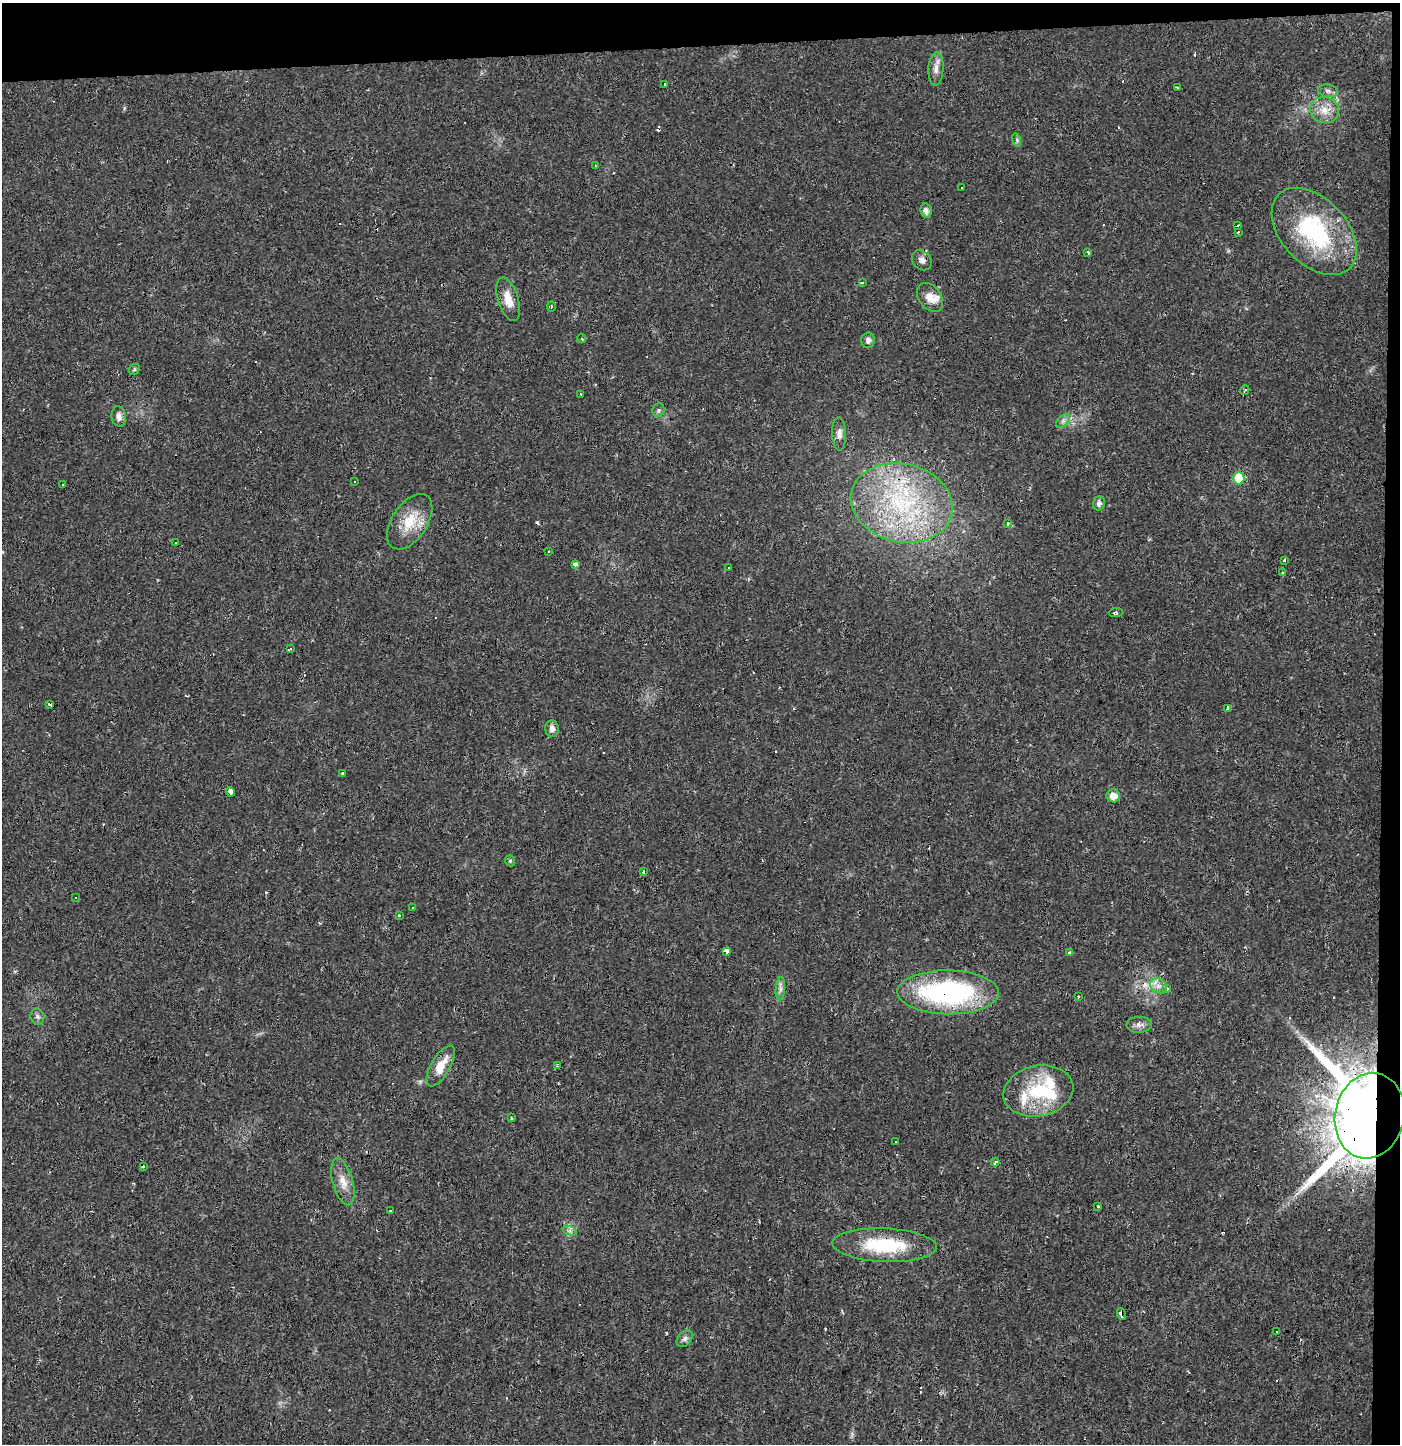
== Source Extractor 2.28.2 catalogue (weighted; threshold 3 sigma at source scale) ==
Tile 3 of 3 x 3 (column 3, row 1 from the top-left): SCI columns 2797-4194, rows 2950-4391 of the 4199 x 4455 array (HDU 1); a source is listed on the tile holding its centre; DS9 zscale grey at full resolution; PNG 1402 x 1446 px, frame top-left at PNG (2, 3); each listed source drawn as its Kron ellipse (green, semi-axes under 4 px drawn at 4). Shown black and unused: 4% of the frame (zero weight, under 2 of 3 exposures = <1% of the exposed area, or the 3 px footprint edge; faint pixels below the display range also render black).
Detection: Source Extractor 2.28.2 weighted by HDU 2 'WHT'; one run over the whole footprint, this tile lists its part. Background 0.016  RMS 0.003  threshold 0.0134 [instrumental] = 3 sigma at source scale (4.5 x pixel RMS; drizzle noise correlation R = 1.50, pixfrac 1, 0.0396/0.0396 arcsec/px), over >= 5 px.
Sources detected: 105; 1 inside a brighter object's white glare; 22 cosmic-ray / hot-pixel residue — neither listed nor drawn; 4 inside a brighter listed object's ellipse — not listed separately; the other 78 listed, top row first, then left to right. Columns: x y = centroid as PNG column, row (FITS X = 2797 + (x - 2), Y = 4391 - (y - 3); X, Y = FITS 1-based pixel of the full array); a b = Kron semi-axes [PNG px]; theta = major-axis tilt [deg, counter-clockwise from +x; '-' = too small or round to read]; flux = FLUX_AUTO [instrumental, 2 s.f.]
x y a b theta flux
936 69 16 7 88 2
665 85 3 2 - 0.46
1177 87 3 3 - 5.4
1328 91 10 6 -10 1
1324 110 14 13 - 3.8
1017 140 7 4 -73 0.54
595 166 3 2 - 0.25
962 187 3 3 - 0.74
926 211 7 5 -79 1.3
1238 225 3 2 - 0.5
1314 231 51 32 -47 35
1238 232 3 2 - 0.24
1088 252 4 3 - 0.84
922 260 11 9 -47 1.5
862 283 3 3 - 0.33
930 297 16 11 -54 3.2
508 299 22 10 -73 4
551 307 5 3 - 0.3
582 339 4 3 - 0.33
868 340 7 6 - 0.97
134 369 6 5 - 0.49
1245 390 5 3 - 0.34
581 394 4 3 - 0.89
658 410 7 6 - 0.65
119 417 10 7 -80 1.5
1063 421 8 5 45 0.92
839 434 16 7 -87 1.8
1239 478 6 6 - 13
355 482 3 3 - 3.9
62 484 3 3 - 0.65
902 503 51 39 -13 46
1099 503 7 6 - 0.97
410 522 31 17 57 8.8
1008 524 3 2 - 0.29
176 543 3 2 - 0.37
548 551 2 2 - 0.37
1285 560 3 3 - 1.5
575 564 4 4 - 1.8
728 567 3 3 - 0.44
1283 573 3 3 - 0.84
1116 613 7 4 2 0.97
290 649 3 2 - 0.29
50 704 4 3 - 6.1
1227 708 4 3 - 4.8
552 729 8 6 -84 1.5
343 773 3 3 - 0.56
231 792 4 4 - 4.7
1113 796 6 6 - 2.6
510 861 6 4 -69 0.46
643 872 4 3 - 0.61
75 898 2 2 - 0.27
413 908 3 2 - 0.43
399 915 3 3 - 0.33
726 951 3 3 - 12
1069 952 3 3 - 0.96
1158 986 9 7 -35 1.6
780 989 12 4 86 1
1167 989 3 3 - 1.1
948 992 51 22 -1 53
1078 996 3 3 - 1.4
37 1017 8 7 - 0.88
1139 1025 13 8 3 1.5
441 1066 23 9 60 5.2
557 1066 4 3 - 0.43
1038 1091 35 25 12 17
1370 1116 43 34 78 1500
511 1118 3 3 - 0.47
895 1142 3 3 - 0.45
995 1162 4 3 - 0.67
143 1167 3 2 - 0.4
343 1182 24 10 -75 3.8
1098 1206 3 3 - 1.1
391 1211 3 2 - 0.51
570 1231 7 4 -18 0.82
885 1245 52 17 -2 20
1121 1314 6 3 -76 2.7
1277 1332 3 3 - 1.7
685 1339 9 6 50 0.96
Overlapping masked pixels (flux is a lower limit): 4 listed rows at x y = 948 992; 1370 1116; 885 1245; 1121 1314